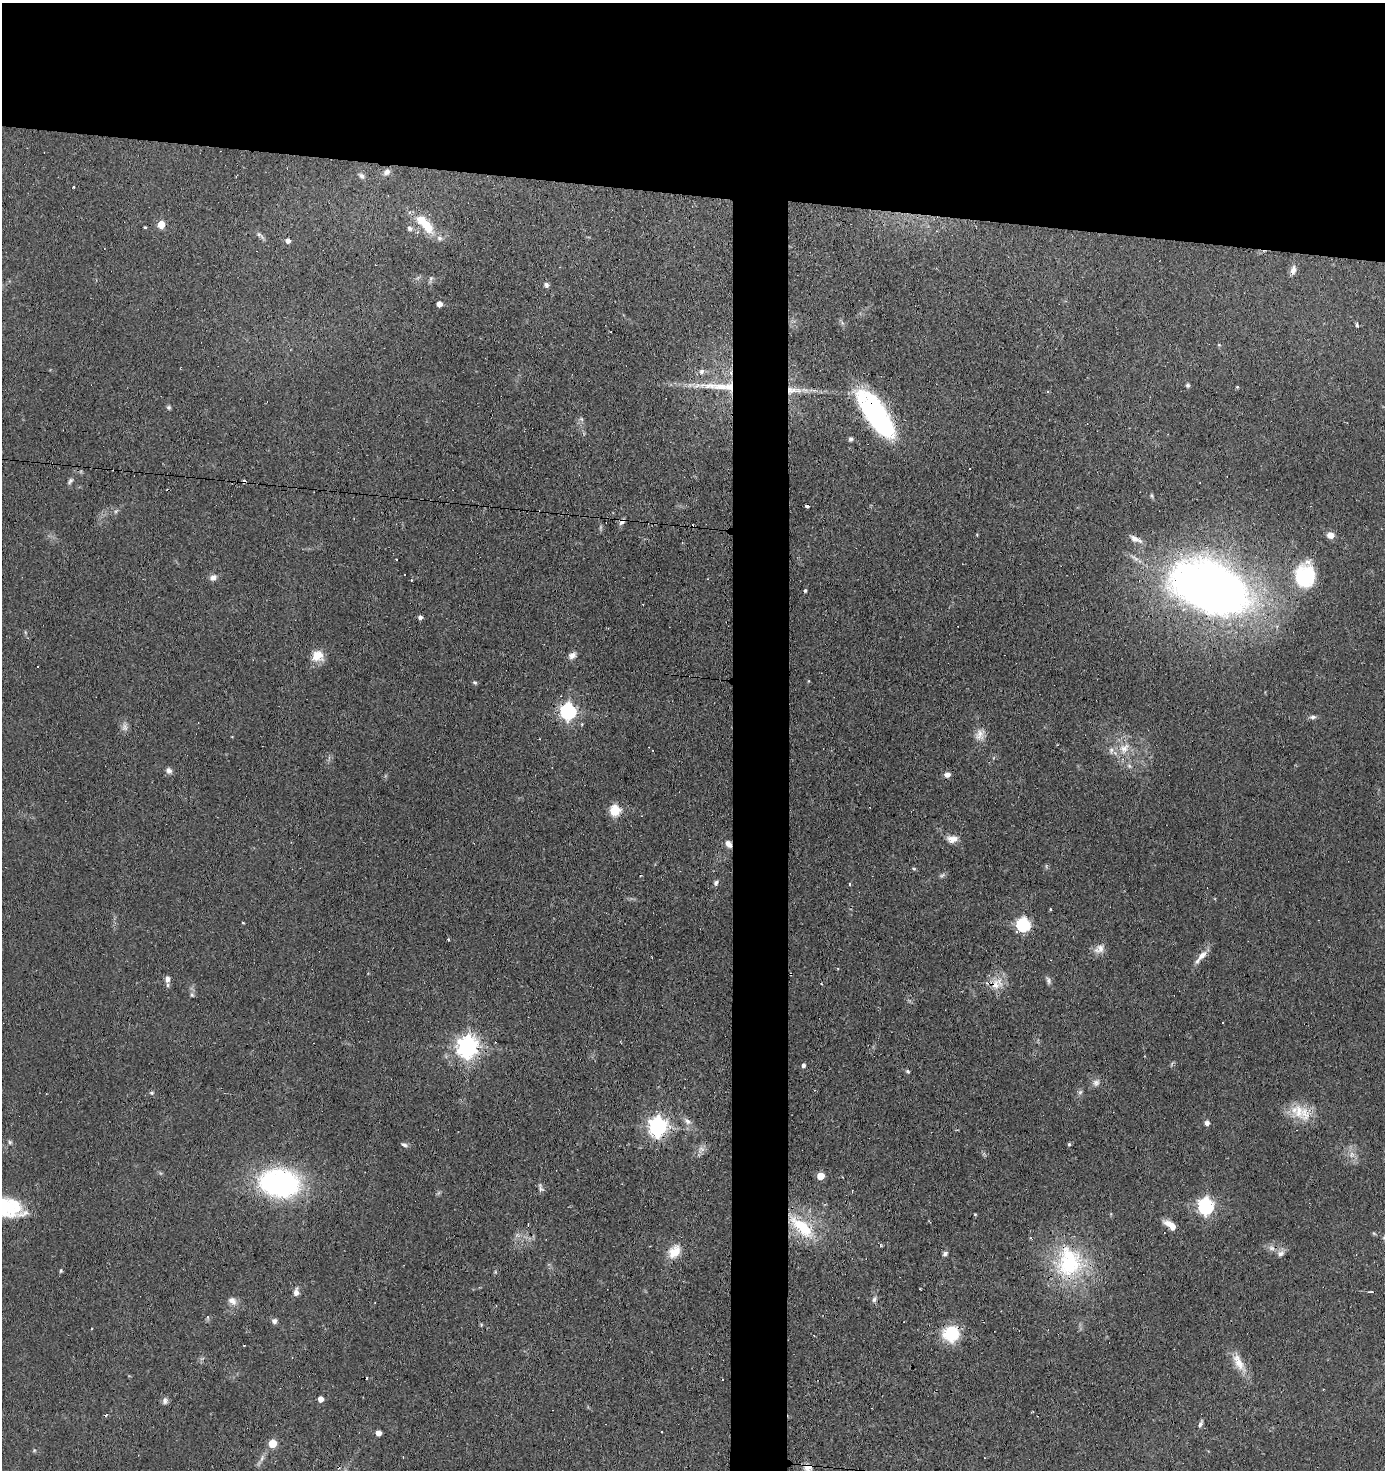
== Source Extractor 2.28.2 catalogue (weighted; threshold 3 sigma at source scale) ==
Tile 2 of 3 x 3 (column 2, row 1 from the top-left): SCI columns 1483-2865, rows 2936-4403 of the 4429 x 4403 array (HDU 1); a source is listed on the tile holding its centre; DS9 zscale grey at full resolution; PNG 1387 x 1472 px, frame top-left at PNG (2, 3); no overlay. Shown black and unused: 17% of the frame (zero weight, under 3 of 4 exposures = <1% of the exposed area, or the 3 px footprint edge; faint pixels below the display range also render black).
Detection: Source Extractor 2.28.2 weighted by HDU 2 'WHT'; one run over the whole footprint, this tile lists its part. Background 0.11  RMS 0.0053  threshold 0.024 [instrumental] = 3 sigma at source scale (4.5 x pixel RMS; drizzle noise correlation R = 1.50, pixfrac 1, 0.05/0.05 arcsec/px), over >= 5 px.
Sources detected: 136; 2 too faint to see at this stretch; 1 inside a brighter object's white glare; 17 cosmic-ray / hot-pixel residue — not listed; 5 inside a brighter listed object's ellipse — not listed separately; the other 111 listed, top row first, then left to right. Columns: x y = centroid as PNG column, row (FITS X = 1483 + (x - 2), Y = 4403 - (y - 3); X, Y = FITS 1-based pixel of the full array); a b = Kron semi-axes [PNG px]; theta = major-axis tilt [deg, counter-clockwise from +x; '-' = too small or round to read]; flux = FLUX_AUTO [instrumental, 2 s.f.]
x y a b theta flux
387 172 10 7 41 2.2
361 176 9 6 -44 1.6
161 224 5 5 - 11
425 224 30 11 -48 17
145 227 3 3 - 1.5
410 228 8 6 -56 1.6
259 234 6 4 -16 1
288 240 5 4 - 2.5
1293 270 13 7 75 2.8
431 279 10 5 71 1.2
546 285 6 5 - 1.6
439 304 5 4 - 3.7
1357 325 5 3 - 0.83
1219 345 5 3 - 0.44
702 371 8 7 - 2
1188 385 5 5 - 0.93
717 386 73 9 -3 21
1237 387 3 3 - 0.6
793 390 25 8 -2 7.2
1048 392 4 3 - 0.8
169 407 6 6 - 0.95
876 414 52 18 -56 95
581 419 6 6 - 1.1
851 439 6 6 - 1.2
70 481 11 4 56 1.4
807 506 4 3 - 6.1
622 521 8 6 53 1.9
1330 535 8 7 - 4.1
1135 539 19 7 -25 3.6
396 559 2 2 - 0.35
1305 576 26 22 -86 31
213 577 10 7 22 2.5
1210 587 63 37 -20 530
805 590 4 3 - 0.83
420 617 5 4 - 1.8
572 655 10 8 40 2.6
317 656 15 14 - 7.3
38 666 2 2 - 0.42
808 681 4 3 - 0.37
475 683 5 3 - 0.73
568 711 7 6 - 140
1313 717 8 6 3 1.5
125 727 11 9 -89 2.4
979 734 16 12 51 4.6
1124 748 18 13 49 8.3
1129 766 7 5 -46 1.2
169 771 8 7 - 2.1
947 774 6 6 - 2.6
615 810 6 5 - 39
952 839 14 9 2 4.4
729 844 11 7 -53 3.1
914 869 6 4 -19 0.62
942 875 9 5 24 1.1
716 883 7 6 - 1.5
850 884 3 2 - 1
1050 909 3 2 - 0.64
243 923 3 2 - 0.48
1023 924 6 6 - 89
448 939 3 3 - 0.78
1099 949 16 11 30 4.2
1202 955 18 8 48 4.7
167 979 9 6 83 2.8
1048 981 11 5 -71 1.6
998 982 18 12 -20 7.6
192 995 6 5 - 0.92
1223 1022 3 3 - 1.7
468 1047 8 7 - 330
803 1065 4 4 - 1.5
908 1071 5 4 - 0.89
1096 1083 11 9 50 2.5
1080 1092 7 5 45 1.1
151 1093 7 4 0 0.8
1299 1112 25 13 -75 11
687 1121 12 6 -43 2.6
1207 1123 5 5 - 2.3
658 1127 7 7 - 270
10 1142 6 5 - 0.97
404 1144 9 6 -25 1.4
1069 1144 5 4 - 0.87
701 1148 9 6 -17 2.1
821 1176 5 5 - 12
279 1183 43 30 -7 96
540 1188 12 6 -77 1.6
5 1206 37 25 -32 29
1206 1206 7 6 - 150
975 1214 5 3 - 0.45
1170 1225 15 6 -34 6.3
802 1227 43 17 -40 27
880 1246 4 2 - 1
674 1252 18 13 54 8.7
1281 1253 10 7 12 2.4
945 1254 7 5 30 1.3
1070 1264 44 34 32 50
61 1270 4 4 - 0.81
296 1292 8 5 84 3.2
874 1299 8 6 69 1.6
232 1301 12 9 -38 3.4
207 1317 5 4 - 1
274 1321 6 6 - 1.8
481 1325 5 3 - 0.51
951 1334 16 15 - 24
244 1345 3 2 - 0.54
1239 1362 30 10 -59 8.7
722 1379 3 2 - 0.49
320 1399 5 4 - 3.6
165 1401 8 7 - 1.9
1200 1423 11 4 64 1.3
378 1433 5 4 - 4.4
272 1443 5 5 - 16
262 1458 10 5 66 2
808 1467 10 9 - 4
Overlapping masked pixels (flux is a lower limit): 11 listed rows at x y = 717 386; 793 390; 876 414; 622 521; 1305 576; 1210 587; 729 844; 998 982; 802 1227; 951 1334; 808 1467
Isophote crosses this tile's border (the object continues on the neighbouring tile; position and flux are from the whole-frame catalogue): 2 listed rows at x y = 5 1206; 808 1467